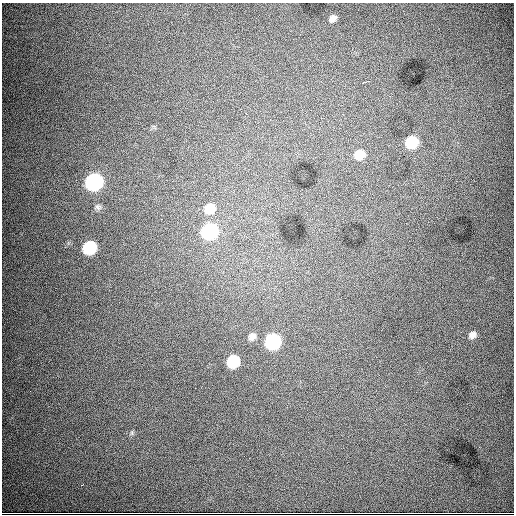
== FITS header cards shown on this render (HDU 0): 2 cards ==
NAXIS1  =                  512
NAXIS2  =                  512

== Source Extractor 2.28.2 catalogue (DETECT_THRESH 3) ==
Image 512 x 512 px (HDU 0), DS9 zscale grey, 1 PNG px = 1 image px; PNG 516 x 516 px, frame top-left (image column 1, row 512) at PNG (2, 3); no overlay
Background 10300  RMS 110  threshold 329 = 3 sigma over >= 5 px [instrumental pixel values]
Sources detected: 16; all 16 listed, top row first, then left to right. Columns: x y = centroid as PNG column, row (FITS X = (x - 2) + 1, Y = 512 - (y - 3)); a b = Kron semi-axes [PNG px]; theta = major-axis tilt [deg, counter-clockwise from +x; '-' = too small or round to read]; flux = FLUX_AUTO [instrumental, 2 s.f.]
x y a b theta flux
333 18 8 6 51 3.6e+04
366 81 6 3 17 2.2e+04
246 113 4 3 - 4.7e+03
411 142 10 8 31 3.6e+05
359 154 10 9 - 1.2e+05
94 181 10 9 - 2.0e+06
98 207 8 7 - 2.3e+04
210 208 11 10 - 1.4e+05
209 231 10 9 - 1.3e+06
89 247 10 8 39 5.6e+05
472 335 10 8 37 4.0e+04
252 336 10 9 - 4.1e+04
273 341 10 9 - 1.2e+06
233 361 9 8 - 4.0e+05
132 433 6 4 -72 1.1e+04
82 485 4 3 - 3.1e+04